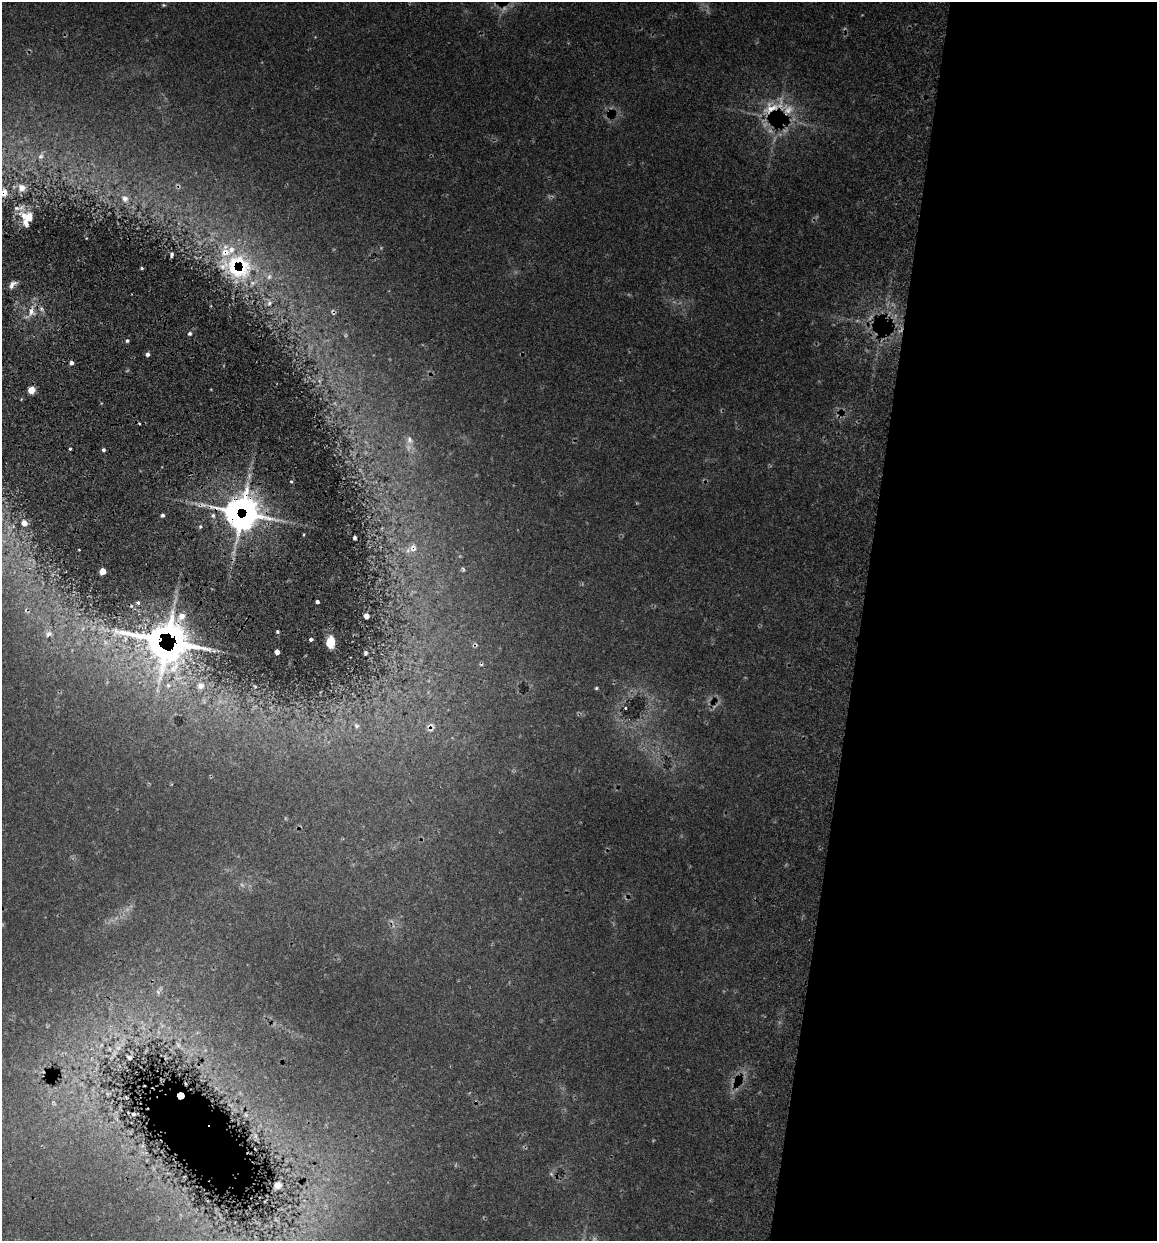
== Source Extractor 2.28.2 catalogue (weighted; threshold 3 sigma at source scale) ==
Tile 12 of 4 x 4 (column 4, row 3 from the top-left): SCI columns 3647-4801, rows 1254-2492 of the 5096 x 4990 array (HDU 1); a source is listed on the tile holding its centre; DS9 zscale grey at full resolution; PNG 1159 x 1243 px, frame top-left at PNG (2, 2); no overlay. Shown black and unused: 26% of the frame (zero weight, under 3 of 5 exposures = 12% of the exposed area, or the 3 px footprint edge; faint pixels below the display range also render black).
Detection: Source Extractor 2.28.2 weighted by HDU 2 'WHT'; one run over the whole footprint, this tile lists its part. Background 0.0943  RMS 0.0046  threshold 0.0206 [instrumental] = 3 sigma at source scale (4.5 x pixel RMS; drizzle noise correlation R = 1.50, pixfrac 1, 0.05/0.05 arcsec/px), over >= 5 px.
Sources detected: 64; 2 too faint to see at this stretch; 1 cosmic-ray / hot-pixel residue — not listed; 11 inside a brighter listed object's ellipse — not listed separately; the other 50 listed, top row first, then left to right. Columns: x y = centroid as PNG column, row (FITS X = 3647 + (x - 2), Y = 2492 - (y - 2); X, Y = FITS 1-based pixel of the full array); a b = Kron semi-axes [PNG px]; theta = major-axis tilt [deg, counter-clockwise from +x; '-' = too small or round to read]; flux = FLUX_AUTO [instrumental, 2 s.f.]
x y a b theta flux
164 5 5 4 - 0.54
771 108 32 14 26 13
41 156 10 7 61 2
22 188 11 11 - 3.5
3 193 11 9 59 3.4
125 199 11 9 -41 3
27 217 17 12 -19 6.5
172 255 4 3 - 0.82
142 268 4 3 - 0.66
237 270 43 25 11 27
12 285 11 5 50 1.9
269 303 6 5 - 1
31 311 11 7 -89 3.2
333 312 8 4 -75 0.83
190 333 5 4 - 1.1
127 341 4 3 - 0.79
147 354 4 4 - 1.2
71 363 4 4 - 1.8
31 390 6 5 - 6
410 440 12 9 -71 3.1
70 449 3 2 - 0.51
103 450 4 4 - 0.98
242 513 30 28 -9 150
162 515 4 3 - 0.87
24 523 8 6 -46 1.8
200 527 5 4 - 0.65
354 538 3 3 - 0.88
413 548 13 13 - 5.4
79 550 3 2 - 0.3
463 569 7 2 -45 0.5
103 571 5 5 - 3.8
317 602 4 3 - 1.1
366 616 5 4 - 1.5
277 631 4 3 - 0.67
49 634 11 8 32 2.7
311 639 3 3 - 0.89
166 642 79 63 -15 180
330 642 9 7 84 5.5
277 652 4 4 - 2
366 653 3 3 - 0.67
255 686 6 4 -31 0.61
596 688 4 3 - 0.51
357 726 8 6 -2 1.2
430 726 14 9 9 2.8
158 992 6 5 - 0.95
129 1057 4 2 - 0.54
180 1096 5 5 - 2.6
133 1114 3 2 - 0.41
551 1174 5 5 - 0.64
278 1185 6 5 - 1.7
Overlapping masked pixels (flux is a lower limit): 9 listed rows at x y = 771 108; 3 193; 237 270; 333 312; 242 513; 413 548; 166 642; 430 726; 180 1096
Isophote crosses this tile's border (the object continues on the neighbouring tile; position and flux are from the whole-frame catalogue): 1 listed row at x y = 3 193